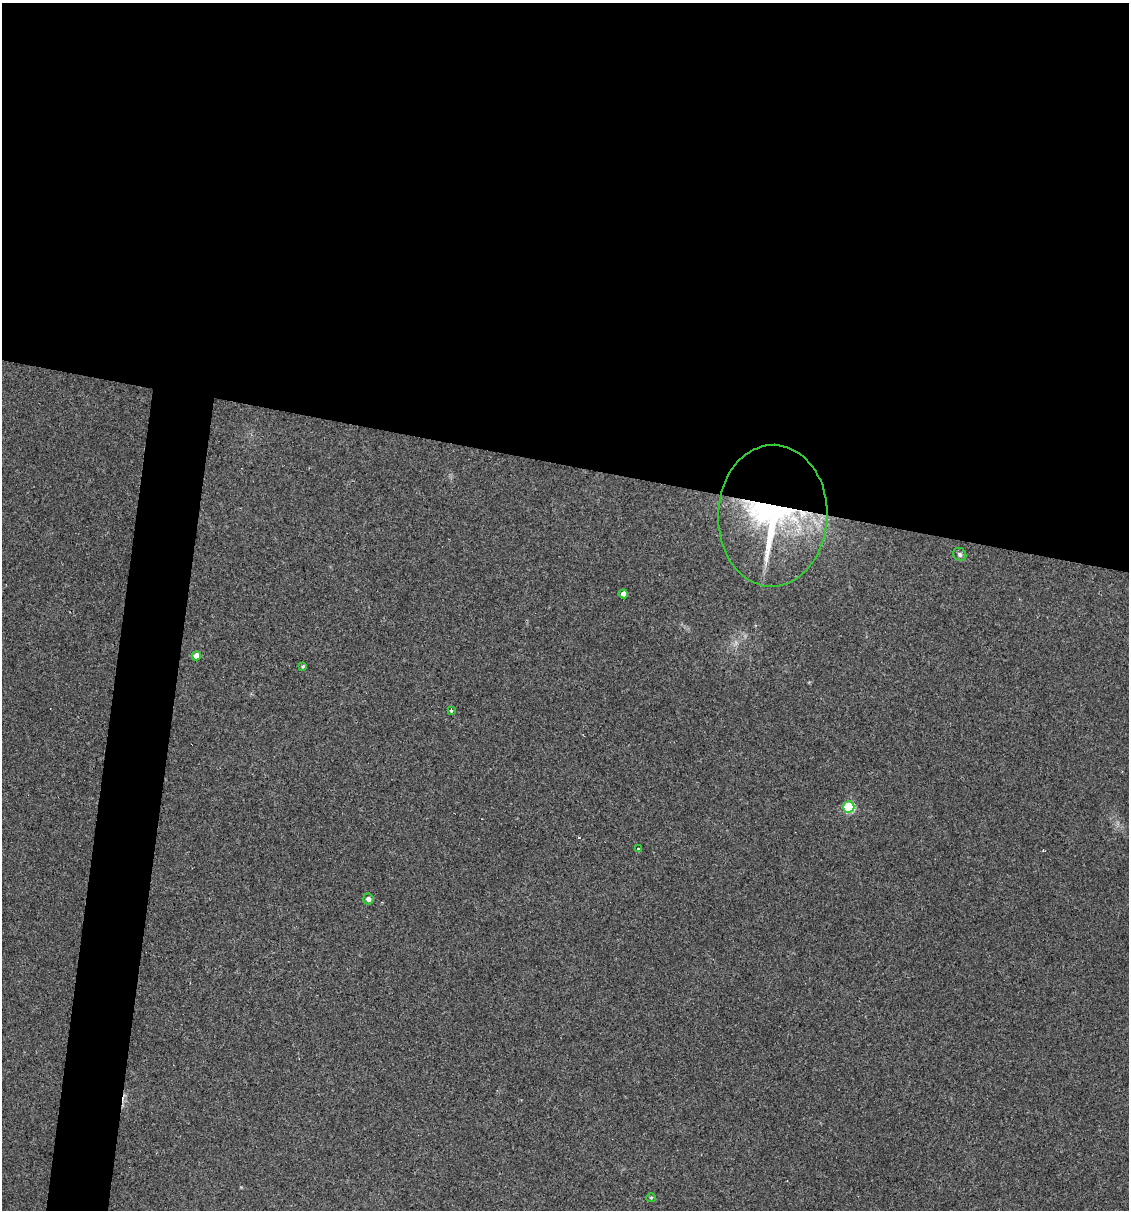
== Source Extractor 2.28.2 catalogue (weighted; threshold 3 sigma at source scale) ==
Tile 3 of 4 x 4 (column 3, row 1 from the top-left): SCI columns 2487-3613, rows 3624-4831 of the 4853 x 4831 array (HDU 1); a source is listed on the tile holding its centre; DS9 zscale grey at full resolution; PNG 1131 x 1212 px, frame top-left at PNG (2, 3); each listed source drawn as its Kron ellipse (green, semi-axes under 4 px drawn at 4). Shown black and unused: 42% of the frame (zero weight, under 3 of 4 exposures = <1% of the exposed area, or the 3 px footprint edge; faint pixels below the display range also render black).
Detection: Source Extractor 2.28.2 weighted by HDU 2 'WHT'; one run over the whole footprint, this tile lists its part. Background 0.149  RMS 0.0066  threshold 0.0296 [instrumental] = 3 sigma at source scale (4.5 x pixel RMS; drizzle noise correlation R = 1.50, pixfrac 1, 0.05/0.05 arcsec/px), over >= 5 px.
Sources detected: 13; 1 inside a brighter object's white glare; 2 cosmic-ray / hot-pixel residue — neither listed nor drawn; the other 10 listed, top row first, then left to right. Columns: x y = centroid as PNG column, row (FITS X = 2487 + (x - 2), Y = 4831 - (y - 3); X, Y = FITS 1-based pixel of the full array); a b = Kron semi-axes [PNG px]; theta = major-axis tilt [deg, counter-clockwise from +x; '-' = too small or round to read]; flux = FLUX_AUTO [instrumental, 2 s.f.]
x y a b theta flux
773 516 71 55 88 140
960 554 7 6 - 1.6
624 594 4 4 - 3.5
196 656 4 4 - 4.8
303 666 4 3 - 0.85
451 710 3 3 - 2.4
849 807 5 5 - 53
638 849 3 3 - 1.5
368 899 5 5 - 2.4
651 1198 5 4 - 0.71
Overlapping masked pixels (flux is a lower limit): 1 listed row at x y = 773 516